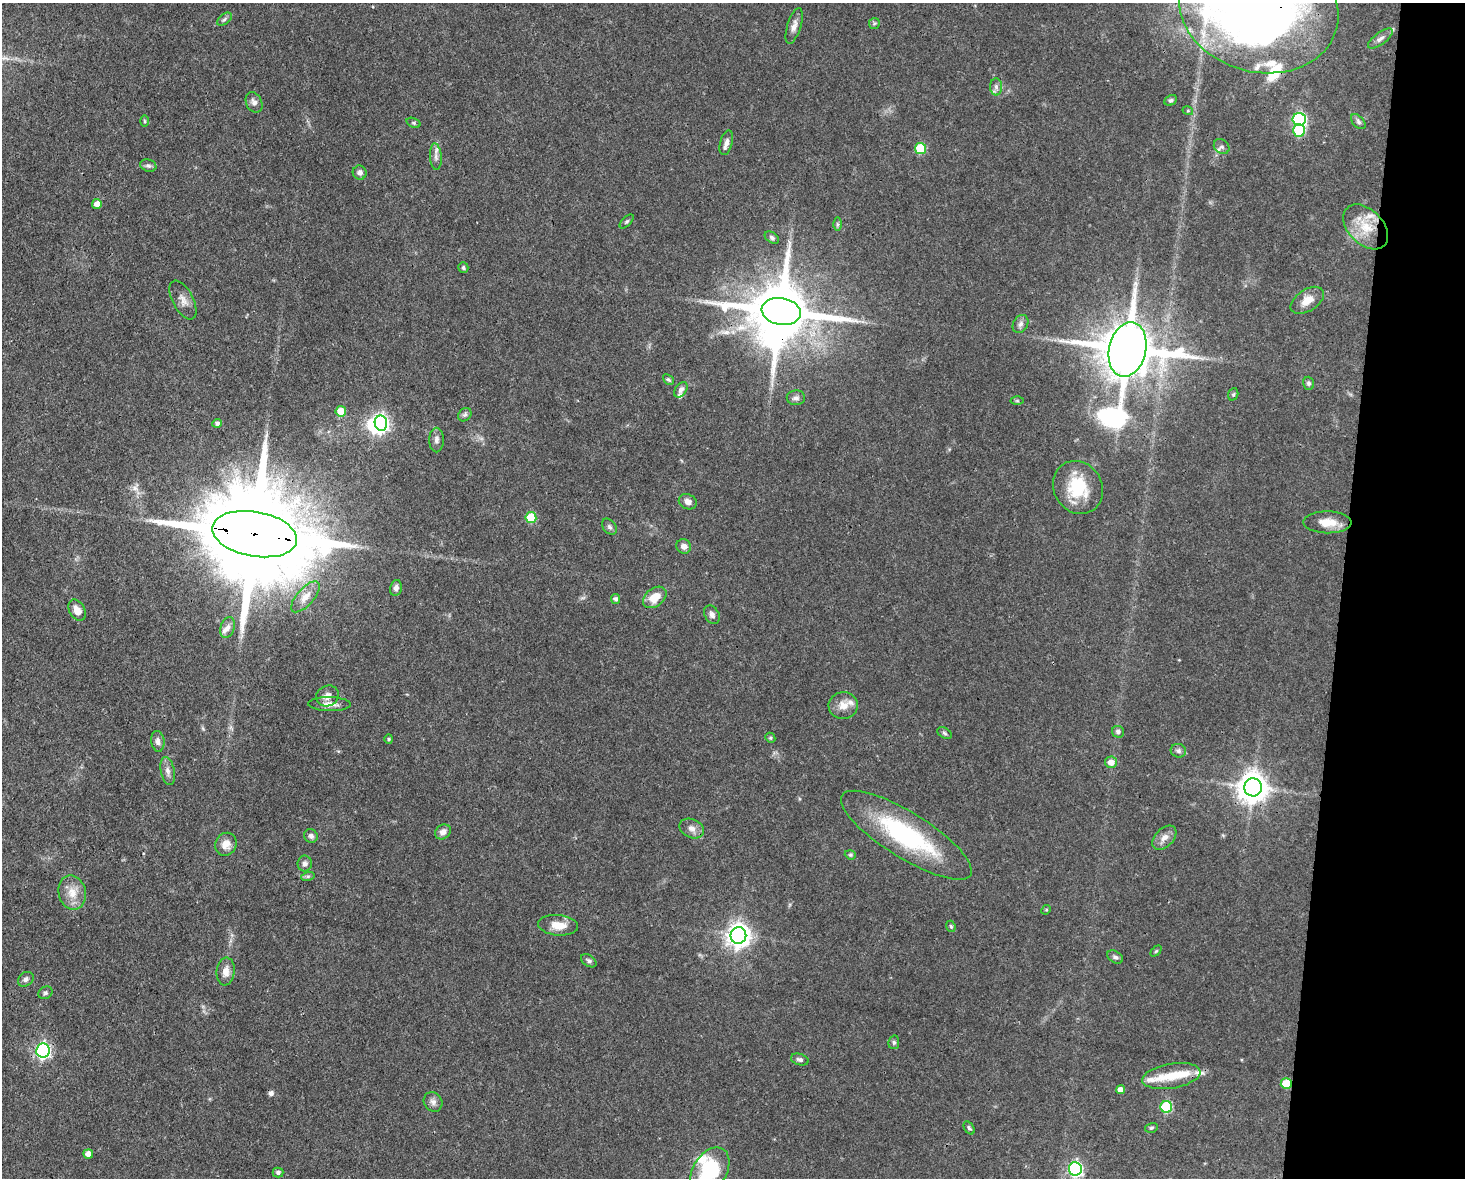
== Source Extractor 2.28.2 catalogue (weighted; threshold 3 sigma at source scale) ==
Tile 6 of 3 x 4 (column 3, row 2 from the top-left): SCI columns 3152-4614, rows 2353-3528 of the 4725 x 4704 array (HDU 1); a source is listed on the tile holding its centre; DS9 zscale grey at full resolution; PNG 1467 x 1180 px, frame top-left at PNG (2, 3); each listed source drawn as its Kron ellipse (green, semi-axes under 4 px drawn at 4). Shown black and unused: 8% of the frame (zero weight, under 3 of 4 exposures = <1% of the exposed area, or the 3 px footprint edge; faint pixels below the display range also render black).
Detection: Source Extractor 2.28.2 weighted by HDU 2 'WHT'; one run over the whole footprint, this tile lists its part. Background 0.0737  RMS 0.004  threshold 0.0182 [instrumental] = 3 sigma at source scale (4.5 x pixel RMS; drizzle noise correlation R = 1.50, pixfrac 1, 0.05/0.05 arcsec/px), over >= 5 px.
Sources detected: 116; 3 inside a brighter object's white glare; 1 cosmic-ray / hot-pixel residue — neither listed nor drawn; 10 inside a brighter listed object's ellipse — not listed separately; the other 102 listed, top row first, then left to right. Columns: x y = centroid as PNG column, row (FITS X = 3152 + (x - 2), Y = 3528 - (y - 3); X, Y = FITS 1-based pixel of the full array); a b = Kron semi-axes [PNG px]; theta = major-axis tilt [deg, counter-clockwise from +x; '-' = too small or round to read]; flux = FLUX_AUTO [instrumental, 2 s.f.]
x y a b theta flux
1259 8 81 64 -15 500
224 19 8 5 39 0.86
874 23 6 5 - 0.65
794 26 18 7 73 2.5
1380 39 15 6 37 2
996 87 8 6 -89 1.5
1171 100 6 5 - 0.77
254 102 10 8 -65 2.1
1188 111 5 3 - 0.47
1299 119 6 6 - 73
145 121 6 3 -89 0.49
1358 122 9 5 -46 1.1
413 123 7 4 -20 0.7
1299 130 6 6 - 25
726 143 12 6 75 2.5
1222 147 8 6 -41 1.3
920 148 5 5 - 19
436 157 13 6 -85 1.9
148 166 8 6 -19 1.2
360 173 7 7 - 1.4
97 204 5 5 - 2.8
627 221 9 4 45 0.69
838 224 6 4 -89 0.7
1366 227 26 17 -45 12
772 238 8 5 -35 0.95
463 268 5 5 - 0.73
183 300 21 10 -62 3.5
1307 300 18 11 33 5.1
781 312 20 13 -8 3500
1020 324 10 7 59 1.6
1127 350 28 18 77 3100
668 379 6 4 -42 0.71
1309 383 6 5 - 1.1
681 390 8 5 55 1.6
1233 394 6 5 - 0.69
796 398 9 7 2 1.4
1017 401 6 4 0 0.53
341 411 5 5 - 7.1
465 415 7 6 - 0.98
217 423 5 4 - 1.2
381 423 7 6 - 110
436 440 12 7 89 1.8
1078 487 27 24 -58 18
688 502 9 7 -25 2.3
531 517 5 5 - 18
1328 522 24 11 -1 6.9
609 527 9 6 -50 1.2
255 534 43 22 -10 14000
684 546 7 7 - 2.2
396 588 8 6 78 1.8
305 597 19 8 49 4.1
655 597 13 9 37 7.3
616 599 5 4 - 1.1
77 610 11 7 -60 3.7
712 615 10 7 -61 1.9
227 627 11 7 71 2
327 696 12 10 29 2.7
330 704 21 7 -1 3.2
843 705 14 13 - 4.6
1118 732 6 6 - 1.4
945 733 8 5 -28 0.84
770 738 5 4 - 0.57
389 739 4 4 - 0.48
158 741 10 6 -82 1.9
1178 751 8 6 -17 1.2
1111 762 6 6 - 3.2
168 771 14 7 -79 2.3
1253 787 9 9 - 610
692 828 13 9 -24 2.8
443 832 8 7 - 2.3
906 835 76 22 -32 51
311 836 7 6 - 1.4
1164 838 14 9 45 3.1
226 844 12 10 57 4.1
850 855 6 4 -20 0.57
305 864 8 7 - 1.5
308 876 7 4 18 0.73
72 892 17 13 -78 6.2
1046 910 5 4 - 0.42
558 925 20 10 -5 5.6
951 926 6 4 -68 0.67
738 935 8 8 - 350
1156 951 6 4 45 0.51
1115 957 8 5 -30 1.1
589 961 8 5 -35 1
226 972 14 9 83 3.4
26 979 8 6 39 1.4
45 993 7 6 - 0.95
894 1042 7 5 79 0.83
43 1051 7 6 - 96
800 1060 9 5 -16 1.2
1171 1076 29 12 9 10
1286 1084 5 5 - 13
1120 1090 4 4 - 3.2
433 1102 10 8 -52 2
1166 1107 6 6 - 29
969 1128 7 4 -58 0.8
1151 1128 6 4 15 0.68
88 1154 5 4 - 3.2
1075 1169 7 6 - 90
710 1170 25 16 57 31
278 1172 5 5 - 0.94
Overlapping masked pixels (flux is a lower limit): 5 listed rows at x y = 1259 8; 781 312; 255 534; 1253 787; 1286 1084
Isophote crosses this tile's border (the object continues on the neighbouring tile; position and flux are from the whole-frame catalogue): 2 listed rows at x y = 1259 8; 710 1170